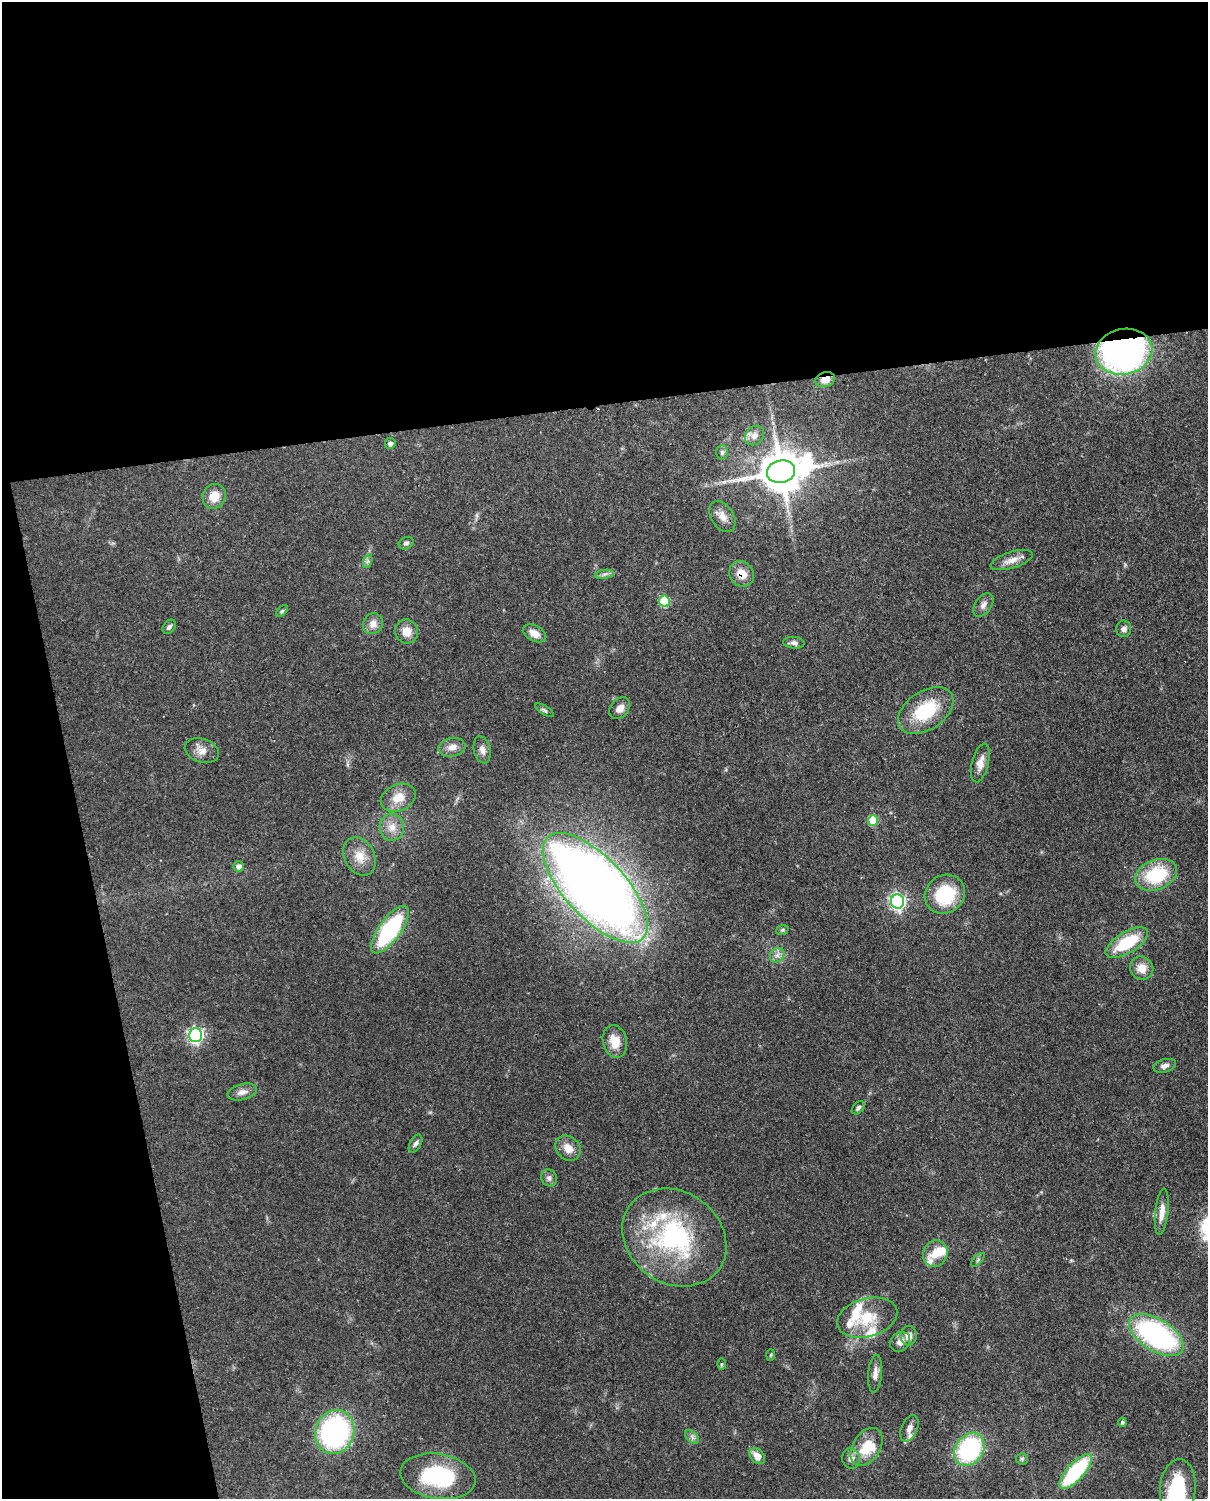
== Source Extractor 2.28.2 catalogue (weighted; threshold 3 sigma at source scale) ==
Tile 1 of 4 x 3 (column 1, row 1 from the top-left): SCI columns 90-1295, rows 3149-4645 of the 5001 x 4912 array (HDU 1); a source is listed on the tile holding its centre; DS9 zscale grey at full resolution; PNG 1210 x 1501 px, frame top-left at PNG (2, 2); each listed source drawn as its Kron ellipse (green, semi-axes under 4 px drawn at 4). Shown black and unused: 33% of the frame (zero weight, under 3 of 4 exposures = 7% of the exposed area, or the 3 px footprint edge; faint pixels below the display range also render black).
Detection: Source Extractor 2.28.2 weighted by HDU 2 'WHT'; one run over the whole footprint, this tile lists its part. Background 0.114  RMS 0.0043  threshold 0.0195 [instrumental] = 3 sigma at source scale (4.5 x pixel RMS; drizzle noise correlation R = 1.50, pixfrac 1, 0.05/0.05 arcsec/px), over >= 5 px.
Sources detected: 85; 3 inside a brighter object's white glare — neither listed nor drawn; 8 inside a brighter listed object's ellipse — not listed separately; the other 74 listed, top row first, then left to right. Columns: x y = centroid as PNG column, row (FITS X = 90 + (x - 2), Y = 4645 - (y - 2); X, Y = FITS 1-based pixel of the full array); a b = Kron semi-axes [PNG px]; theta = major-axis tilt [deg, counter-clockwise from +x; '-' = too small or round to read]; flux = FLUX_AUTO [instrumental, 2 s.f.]
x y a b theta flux
1124 352 28 23 12 140
825 380 10 7 16 4.3
754 436 10 8 48 2.6
390 443 5 5 - 1.4
722 452 7 6 - 1
781 472 14 11 13 1700
214 496 13 11 62 6.5
722 517 17 11 -56 4.2
406 543 8 5 27 1
1012 560 22 8 17 4
368 561 7 4 71 0.88
604 574 9 4 9 1.3
742 574 13 11 -50 5.8
664 601 5 5 - 24
983 605 13 8 55 2.3
282 611 7 4 45 0.64
373 624 10 9 - 3.4
169 627 8 5 49 1.3
1124 629 8 7 - 2.1
407 632 12 11 - 4.9
534 633 12 7 -28 3.9
794 643 11 5 -5 1.8
620 708 12 8 48 3.1
544 710 10 4 -32 0.91
926 711 31 19 34 23
452 747 13 9 11 3.3
482 750 14 8 -77 2.5
202 751 17 12 -18 4.3
980 763 20 8 77 4.1
398 798 18 13 24 6.9
873 820 5 5 - 16
392 827 13 12 - 4.7
360 856 20 15 -62 7.2
239 866 5 5 - 2
1156 875 22 15 22 25
595 888 70 30 -47 540
945 894 21 18 36 24
897 902 7 6 - 110
390 930 28 11 54 47
782 930 6 5 - 0.69
1127 943 24 10 31 20
777 955 8 6 44 1.8
1142 968 12 11 - 5.1
196 1035 7 6 - 110
615 1041 16 12 -76 7.2
1165 1066 11 6 16 1.9
242 1092 15 8 14 2.7
858 1108 7 5 47 1.3
416 1143 10 5 61 1.4
568 1148 14 11 -44 4.7
549 1178 9 7 -64 1.6
1162 1212 23 6 84 4.2
674 1238 55 46 -35 68
935 1253 13 12 - 6
978 1260 8 3 45 0.62
867 1318 31 19 15 15
1156 1335 30 16 -32 88
909 1336 10 8 84 3
900 1342 11 9 48 2.9
771 1355 6 4 88 0.49
721 1364 6 4 90 0.59
875 1374 19 7 86 2.9
1122 1422 4 4 - 0.93
909 1428 14 8 67 2.7
335 1432 22 19 71 81
692 1437 8 5 -46 1.3
866 1447 21 13 58 12
969 1449 18 14 54 52
757 1456 9 6 -49 4.5
851 1458 10 9 - 2.4
1022 1459 6 5 - 0.84
1076 1471 22 8 48 42
438 1476 38 22 -9 40
1178 1488 29 18 85 27
Overlapping masked pixels (flux is a lower limit): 4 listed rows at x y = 1124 352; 825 380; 742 574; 595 888
Isophote crosses this tile's border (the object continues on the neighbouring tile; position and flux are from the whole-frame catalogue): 1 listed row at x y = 1178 1488